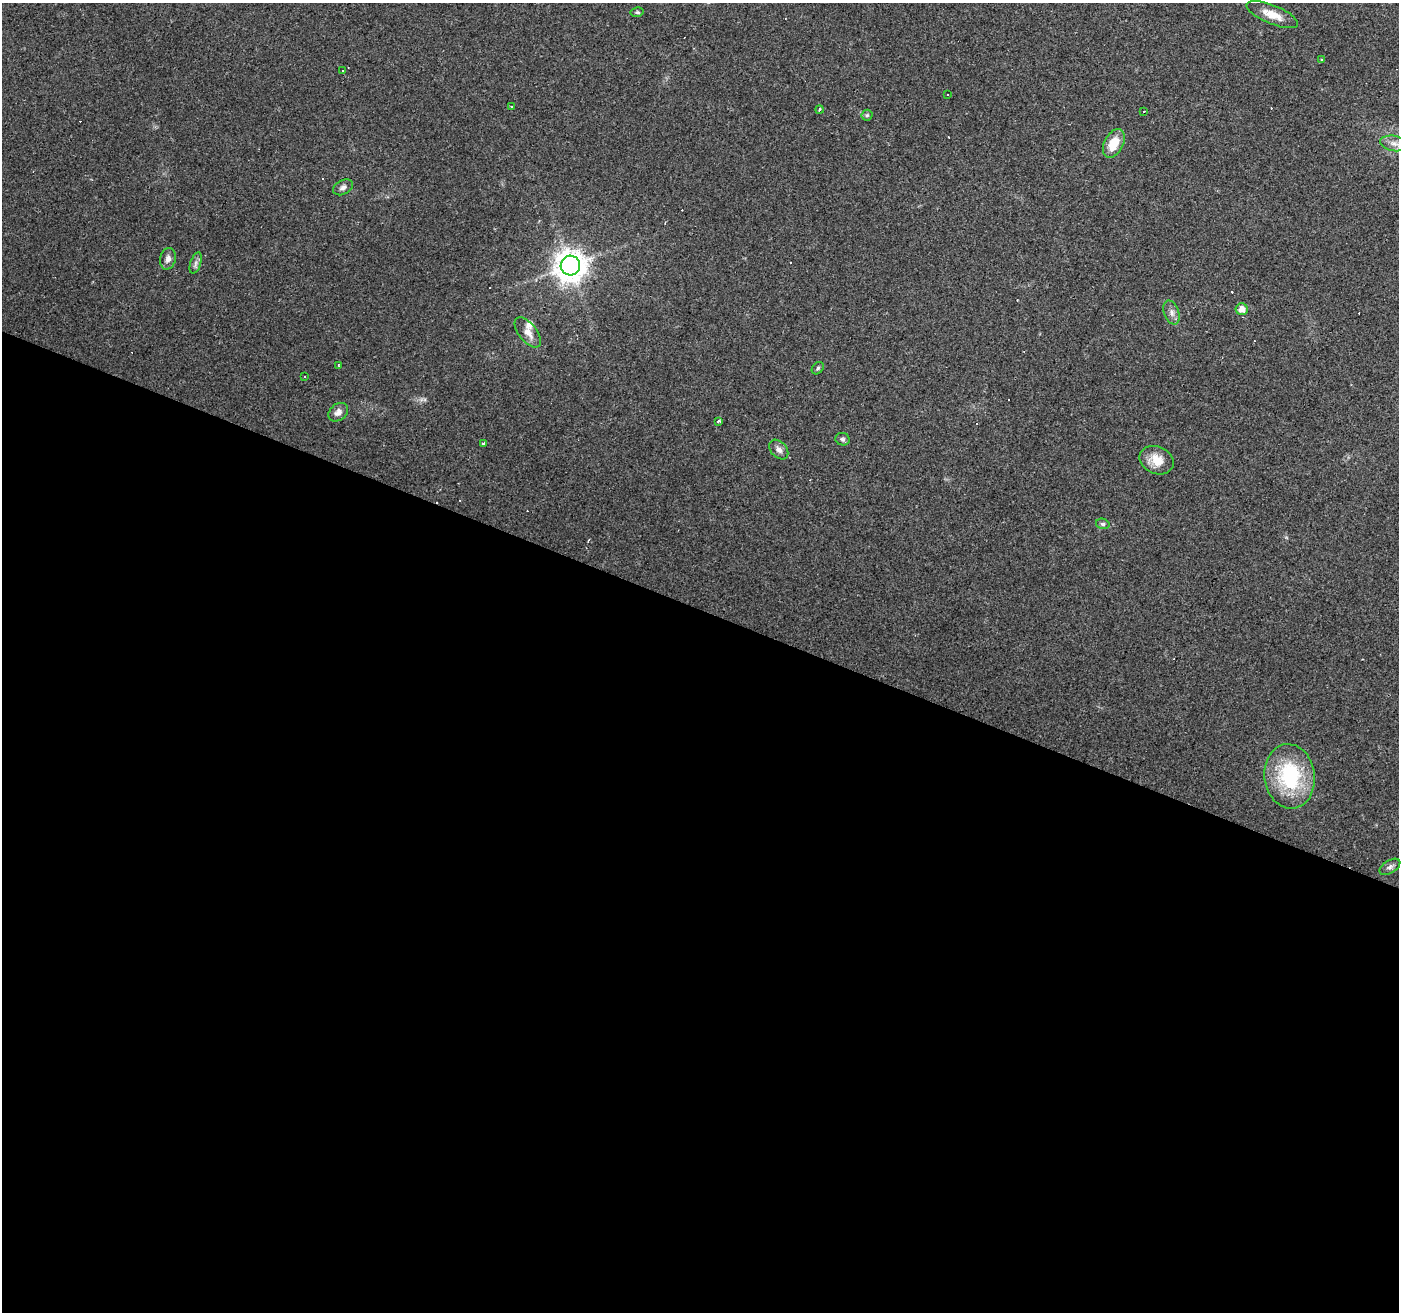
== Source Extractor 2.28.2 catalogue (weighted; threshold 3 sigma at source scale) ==
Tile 14 of 4 x 4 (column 2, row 4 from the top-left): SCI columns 1397-2793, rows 204-1513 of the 5588 x 5714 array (HDU 1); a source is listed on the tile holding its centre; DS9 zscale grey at full resolution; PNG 1401 x 1314 px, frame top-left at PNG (2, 3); each listed source drawn as its Kron ellipse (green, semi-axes under 4 px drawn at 4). Shown black and unused: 54% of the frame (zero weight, under 2 of 3 exposures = <1% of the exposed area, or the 3 px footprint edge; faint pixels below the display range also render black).
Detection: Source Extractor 2.28.2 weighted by HDU 2 'WHT'; one run over the whole footprint, this tile lists its part. Background 0.0359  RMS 0.0044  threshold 0.0198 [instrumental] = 3 sigma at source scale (4.5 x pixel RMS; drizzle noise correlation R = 1.50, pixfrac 1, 0.0396/0.0396 arcsec/px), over >= 5 px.
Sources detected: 47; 16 cosmic-ray / hot-pixel residue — neither listed nor drawn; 1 inside a brighter listed object's ellipse — not listed separately; the other 30 listed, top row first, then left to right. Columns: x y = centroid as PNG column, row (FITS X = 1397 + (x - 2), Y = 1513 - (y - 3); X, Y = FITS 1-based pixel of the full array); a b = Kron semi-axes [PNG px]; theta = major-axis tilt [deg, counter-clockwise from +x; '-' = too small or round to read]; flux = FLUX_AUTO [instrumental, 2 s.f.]
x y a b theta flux
637 12 6 5 - 0.81
1272 15 27 9 -22 6.7
1322 60 3 3 - 0.61
342 71 3 2 - 0.91
947 94 3 3 - 0.66
512 107 3 3 - 1.9
819 110 4 3 - 0.59
1144 112 3 3 - 1
867 115 5 5 - 0.73
1114 143 15 9 63 8.9
1394 143 14 7 -11 3.2
343 187 11 7 28 1.7
168 259 11 8 75 2.4
196 263 11 5 72 1.5
570 266 10 9 - 700
1242 309 6 6 - 3.7
1172 312 12 7 -71 2.3
528 332 18 9 -52 4.4
339 365 4 3 - 0.43
818 368 7 5 46 0.82
305 376 3 2 - 0.54
338 412 11 8 38 2.6
718 422 3 3 - 3.8
843 439 7 6 - 1.1
483 443 3 3 - 2
779 450 11 8 -47 2.2
1157 460 18 13 -24 7.7
1103 524 7 5 -14 0.98
1290 776 32 25 -83 38
1390 867 11 6 32 1.5